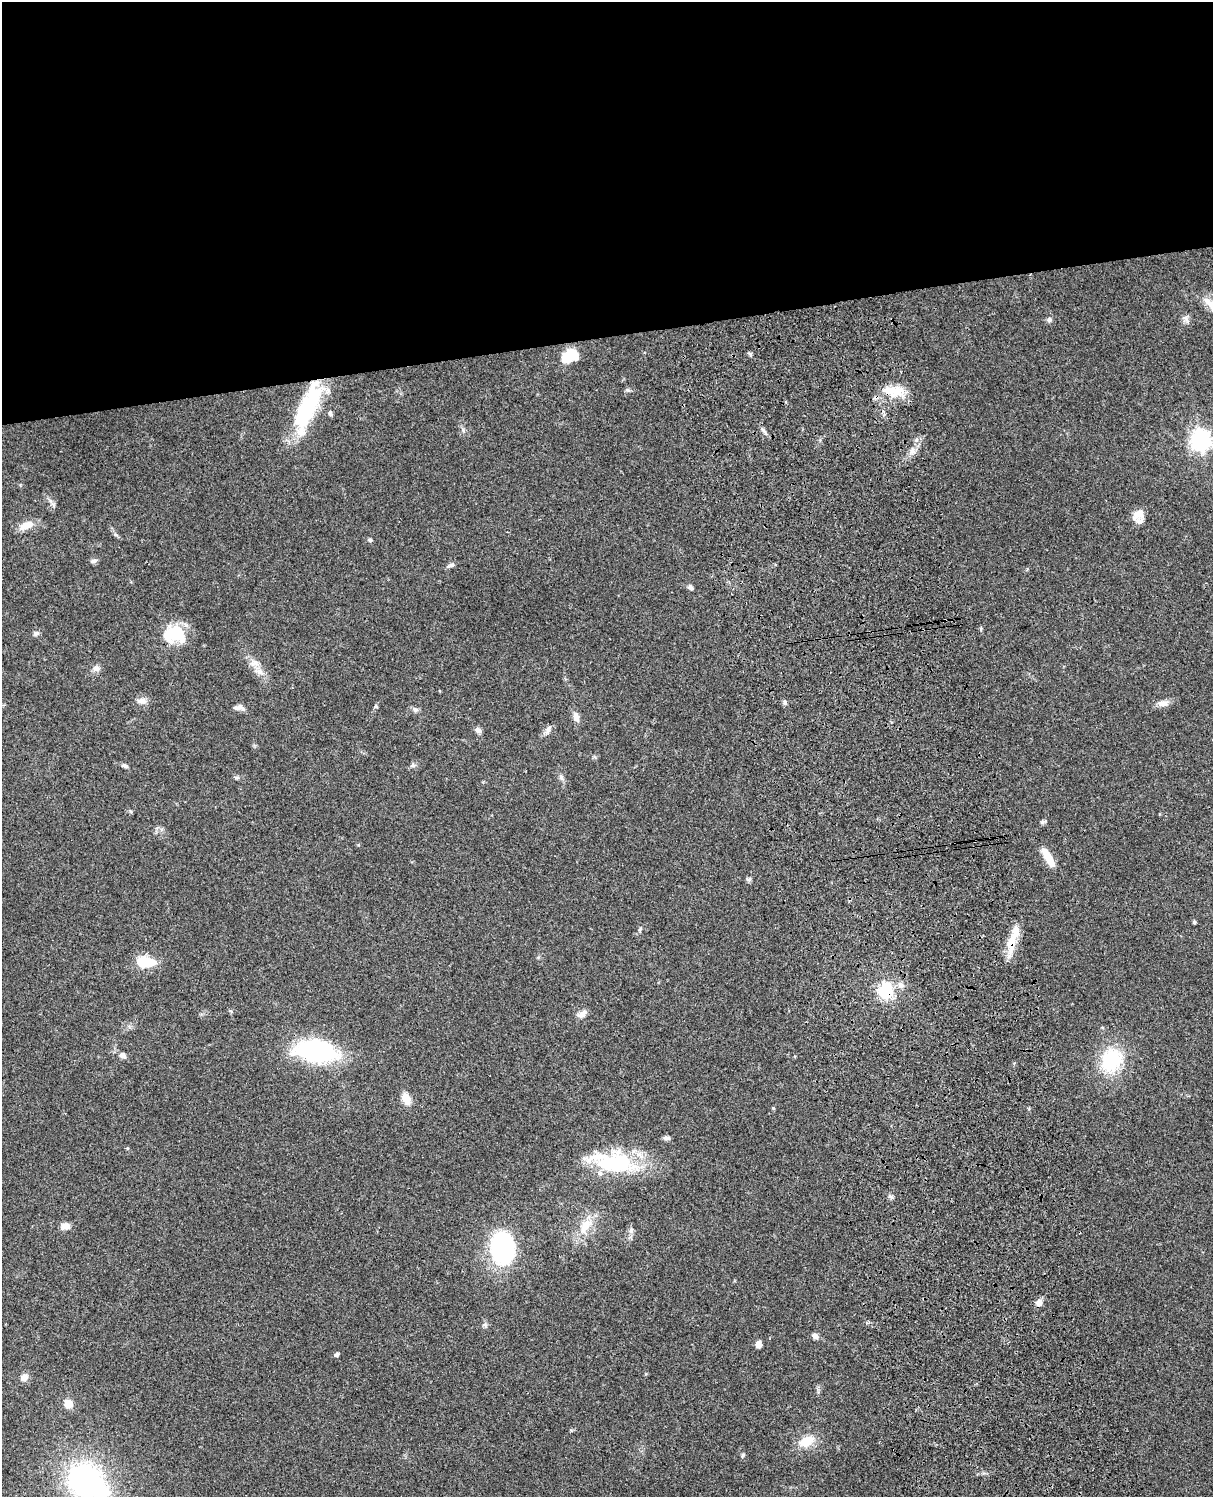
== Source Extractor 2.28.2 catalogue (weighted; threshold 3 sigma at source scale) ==
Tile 2 of 4 x 3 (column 2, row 1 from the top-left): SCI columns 1334-2544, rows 3267-4761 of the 5085 x 4926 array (HDU 1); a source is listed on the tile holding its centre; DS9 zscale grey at full resolution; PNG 1215 x 1499 px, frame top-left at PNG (2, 2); no overlay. Shown black and unused: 23% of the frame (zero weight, under 3 of 4 exposures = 6% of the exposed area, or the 3 px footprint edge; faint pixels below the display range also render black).
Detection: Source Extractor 2.28.2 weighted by HDU 2 'WHT'; one run over the whole footprint, this tile lists its part. Background 0.0787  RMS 0.006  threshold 0.0268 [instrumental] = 3 sigma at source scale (4.5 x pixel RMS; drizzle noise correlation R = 1.50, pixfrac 1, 0.05/0.05 arcsec/px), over >= 5 px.
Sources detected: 70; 1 inside a brighter object's white glare — not listed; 4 inside a brighter listed object's ellipse — not listed separately; the other 65 listed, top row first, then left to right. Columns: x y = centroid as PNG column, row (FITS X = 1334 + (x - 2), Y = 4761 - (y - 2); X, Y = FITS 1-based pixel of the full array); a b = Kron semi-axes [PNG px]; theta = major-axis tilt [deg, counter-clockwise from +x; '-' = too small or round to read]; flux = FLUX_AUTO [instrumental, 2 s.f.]
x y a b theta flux
1211 305 29 9 -49 7.1
1185 318 7 4 18 1.5
1049 320 8 6 27 1.5
750 354 6 5 - 0.97
570 356 16 10 21 20
628 390 6 5 - 1
890 391 24 13 -9 13
308 407 61 18 67 55
330 413 7 5 -78 1.3
764 432 12 4 -53 1.8
1201 440 8 7 - 350
912 451 7 6 - 2.1
1139 516 16 12 79 6.4
26 525 18 8 21 7.5
370 540 6 5 - 1.2
94 561 9 6 15 1.6
451 565 11 5 24 1.6
690 587 6 6 - 1.6
981 628 6 3 72 0.69
36 634 7 6 - 1.5
175 634 23 18 6 24
254 663 11 8 25 3.5
96 668 10 8 -1 2.5
260 672 11 8 -36 3.6
142 701 12 9 -8 3.5
785 702 6 4 90 1
1163 703 14 8 5 4.1
241 707 12 6 -43 2
415 710 8 6 -21 1.5
576 717 14 8 -75 3.3
478 730 7 7 - 2.2
548 730 12 7 64 2.5
413 765 7 6 - 1.4
125 766 8 5 -26 1.4
561 777 7 6 - 1.4
236 778 8 4 0 1.1
1042 822 7 5 46 1.1
1048 857 25 8 -60 9.9
748 879 7 6 - 1.1
1194 922 5 4 - 0.79
640 929 7 4 67 1
1011 944 28 11 82 11
144 962 18 8 -4 23
886 990 19 15 77 23
582 1014 13 7 31 3.2
316 1051 27 14 -8 120
122 1055 9 7 -10 2.5
1111 1060 33 26 60 32
406 1099 12 8 -67 7.4
666 1138 8 5 -1 1.8
615 1163 62 24 -6 48
891 1196 8 3 -19 1.1
65 1226 10 7 0 3.9
585 1226 24 12 58 12
631 1231 8 6 88 1.7
503 1249 25 18 -86 91
1039 1303 9 8 - 3.2
815 1336 8 6 -30 2.4
758 1344 6 5 - 4.1
337 1355 5 4 - 1.4
24 1377 10 9 - 3.3
68 1404 9 8 - 6
806 1441 19 12 27 11
743 1455 7 4 61 0.87
85 1480 32 31 - 120
Overlapping masked pixels (flux is a lower limit): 4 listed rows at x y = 890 391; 308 407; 1011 944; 886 990
Isophote crosses this tile's border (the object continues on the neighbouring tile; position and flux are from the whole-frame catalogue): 2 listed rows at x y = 1211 305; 85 1480
Unlisted compact peaks at least as high as the median listed source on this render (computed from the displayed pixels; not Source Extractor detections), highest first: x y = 916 440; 773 1108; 376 706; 53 504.